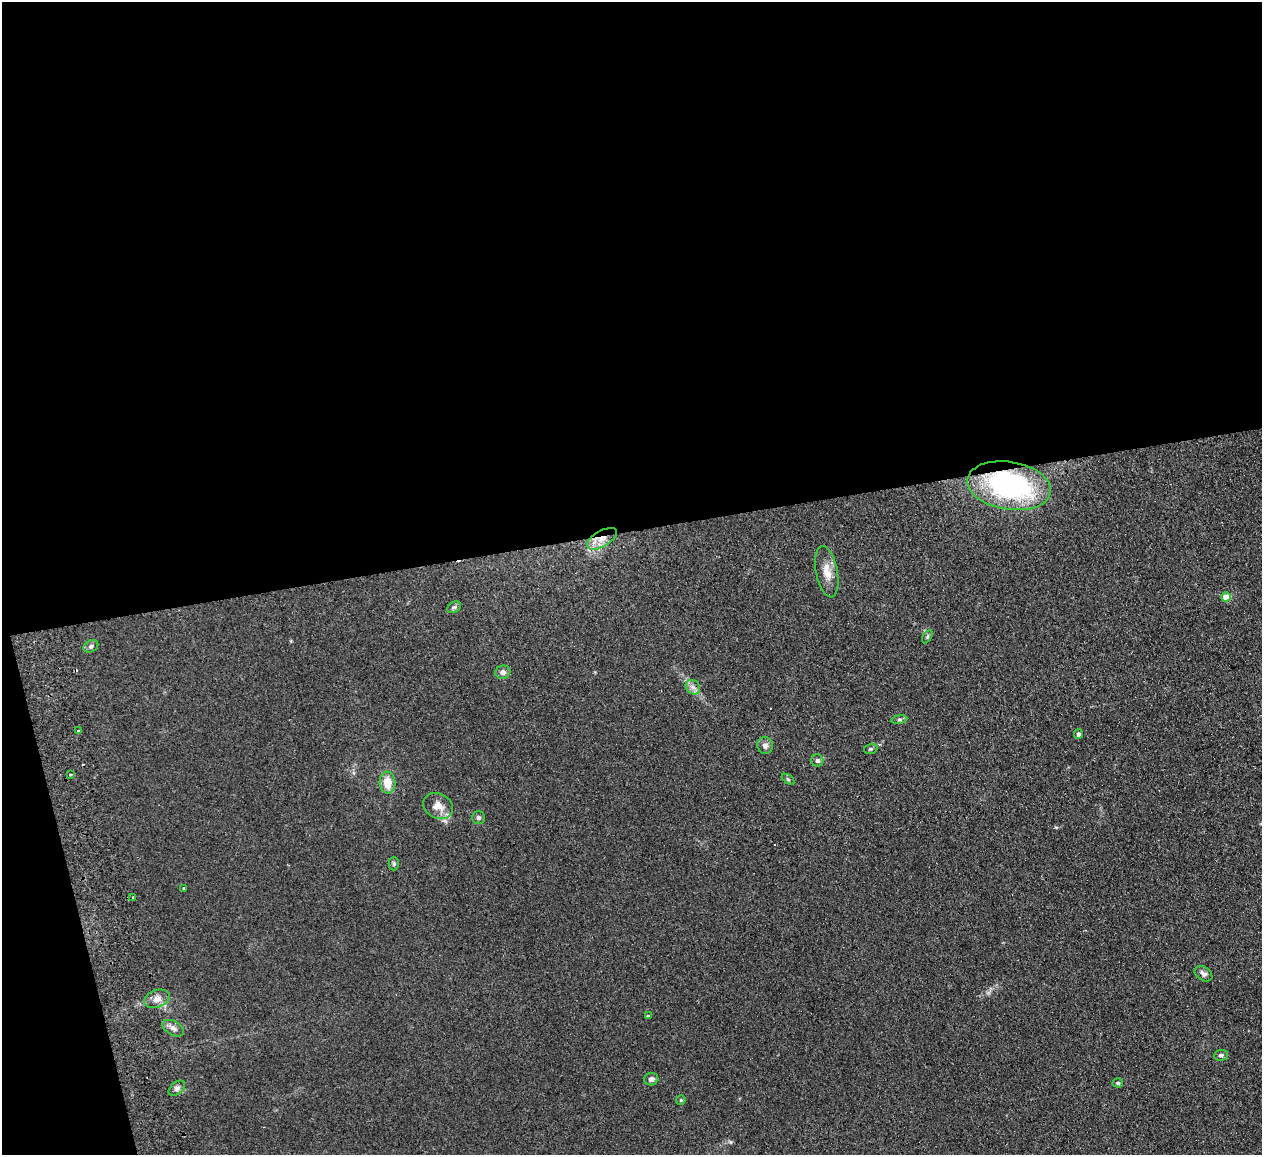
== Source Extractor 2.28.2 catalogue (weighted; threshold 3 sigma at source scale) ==
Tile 1 of 4 x 4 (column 1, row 1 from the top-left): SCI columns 57-1316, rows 3619-4771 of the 5150 x 5049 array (HDU 1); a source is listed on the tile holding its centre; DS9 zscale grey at full resolution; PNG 1264 x 1157 px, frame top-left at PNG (2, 2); each listed source drawn as its Kron ellipse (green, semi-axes under 4 px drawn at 4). Shown black and unused: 49% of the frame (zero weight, under 2 of 3 exposures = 3% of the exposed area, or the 3 px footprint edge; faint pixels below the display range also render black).
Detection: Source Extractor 2.28.2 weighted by HDU 2 'WHT'; one run over the whole footprint, this tile lists its part. Background 0.13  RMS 0.012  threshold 0.0544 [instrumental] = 3 sigma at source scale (4.5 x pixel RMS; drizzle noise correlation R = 1.50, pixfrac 1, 0.05/0.05 arcsec/px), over >= 5 px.
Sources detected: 34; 1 cosmic-ray / hot-pixel residue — neither listed nor drawn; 1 inside a brighter listed object's ellipse — not listed separately; the other 32 listed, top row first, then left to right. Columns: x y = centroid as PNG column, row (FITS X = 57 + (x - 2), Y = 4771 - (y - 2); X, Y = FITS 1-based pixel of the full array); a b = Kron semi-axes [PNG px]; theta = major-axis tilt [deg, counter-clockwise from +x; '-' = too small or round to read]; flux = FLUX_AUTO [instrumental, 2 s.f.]
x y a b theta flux
1009 486 42 24 -9 230
602 539 16 8 30 13
827 572 26 11 -79 15
1226 597 5 4 - 17
454 607 7 5 29 2.4
927 637 7 4 59 1.8
91 646 8 5 30 2.9
503 672 7 6 - 4.4
693 687 8 6 -44 4.6
899 719 8 4 9 2.1
78 731 3 3 - 5
1078 734 5 4 - 4.1
765 745 8 7 - 4.5
871 749 7 5 18 1.7
817 760 6 6 - 3.3
70 774 3 2 - 1.6
788 779 7 4 -37 1.6
387 783 11 8 -86 16
438 806 15 12 -28 13
478 818 6 6 - 2.9
394 864 7 5 90 2.1
184 889 4 3 - 7.3
133 897 3 3 - 1.2
1203 974 10 6 -35 4.9
157 999 13 8 20 7.4
648 1016 3 2 - 2.8
173 1028 12 7 -30 4.9
1221 1055 7 5 5 2.7
651 1079 7 6 - 4
1118 1083 5 4 - 2
177 1088 9 6 41 4.1
681 1100 5 4 - 1.4
Overlapping masked pixels (flux is a lower limit): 2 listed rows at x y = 1009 486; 602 539